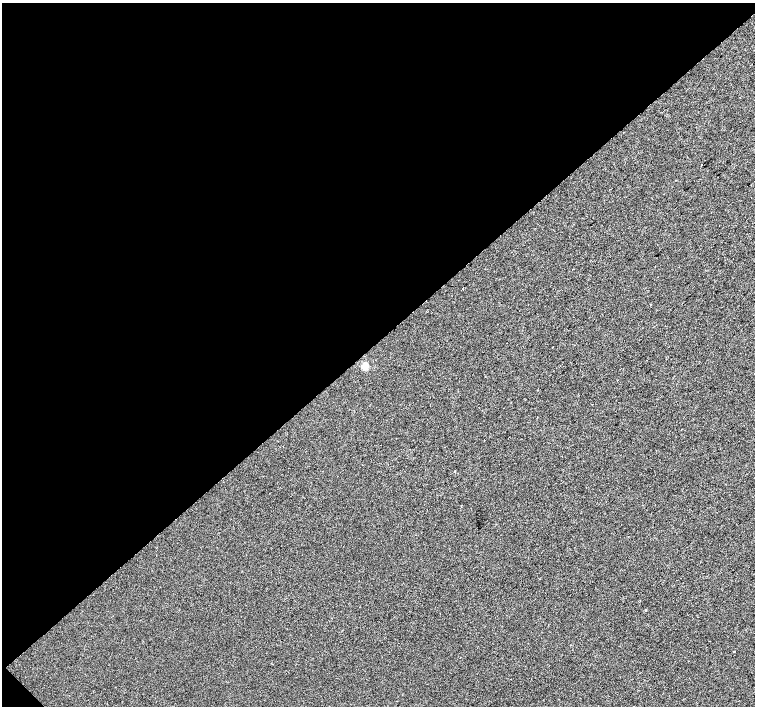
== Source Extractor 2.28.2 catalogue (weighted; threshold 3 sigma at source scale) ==
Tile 5 of 4 x 4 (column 1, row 2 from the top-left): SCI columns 5-1509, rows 3033-4440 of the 6025 x 5999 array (HDU 1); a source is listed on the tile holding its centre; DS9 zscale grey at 2 x 2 block average (1 PNG px = mean of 2 x 2 image px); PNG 757 x 708 px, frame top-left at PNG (2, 3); no overlay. Shown black and unused: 48% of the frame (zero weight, under 2 of 3 exposures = <1% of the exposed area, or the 3 px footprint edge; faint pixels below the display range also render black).
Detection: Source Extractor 2.28.2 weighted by HDU 2 'WHT'; one run over the whole footprint, this tile lists its part. Background 9.28e-04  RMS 0.0056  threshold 0.0254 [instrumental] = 3 sigma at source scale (4.5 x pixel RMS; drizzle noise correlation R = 1.50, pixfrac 1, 0.0396/0.0396 arcsec/px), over >= 5 px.
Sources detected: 5; all 5 listed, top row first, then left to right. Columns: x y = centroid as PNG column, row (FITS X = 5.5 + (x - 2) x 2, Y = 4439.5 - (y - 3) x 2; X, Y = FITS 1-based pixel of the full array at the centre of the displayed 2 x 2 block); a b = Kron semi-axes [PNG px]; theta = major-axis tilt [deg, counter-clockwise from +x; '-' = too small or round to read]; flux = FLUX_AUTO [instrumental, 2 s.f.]
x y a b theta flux
702 165 2 2 - 3.5
365 366 3 3 - 54
454 472 2 2 - 1.3
645 610 3 2 - 1.1
734 651 3 2 - 0.57